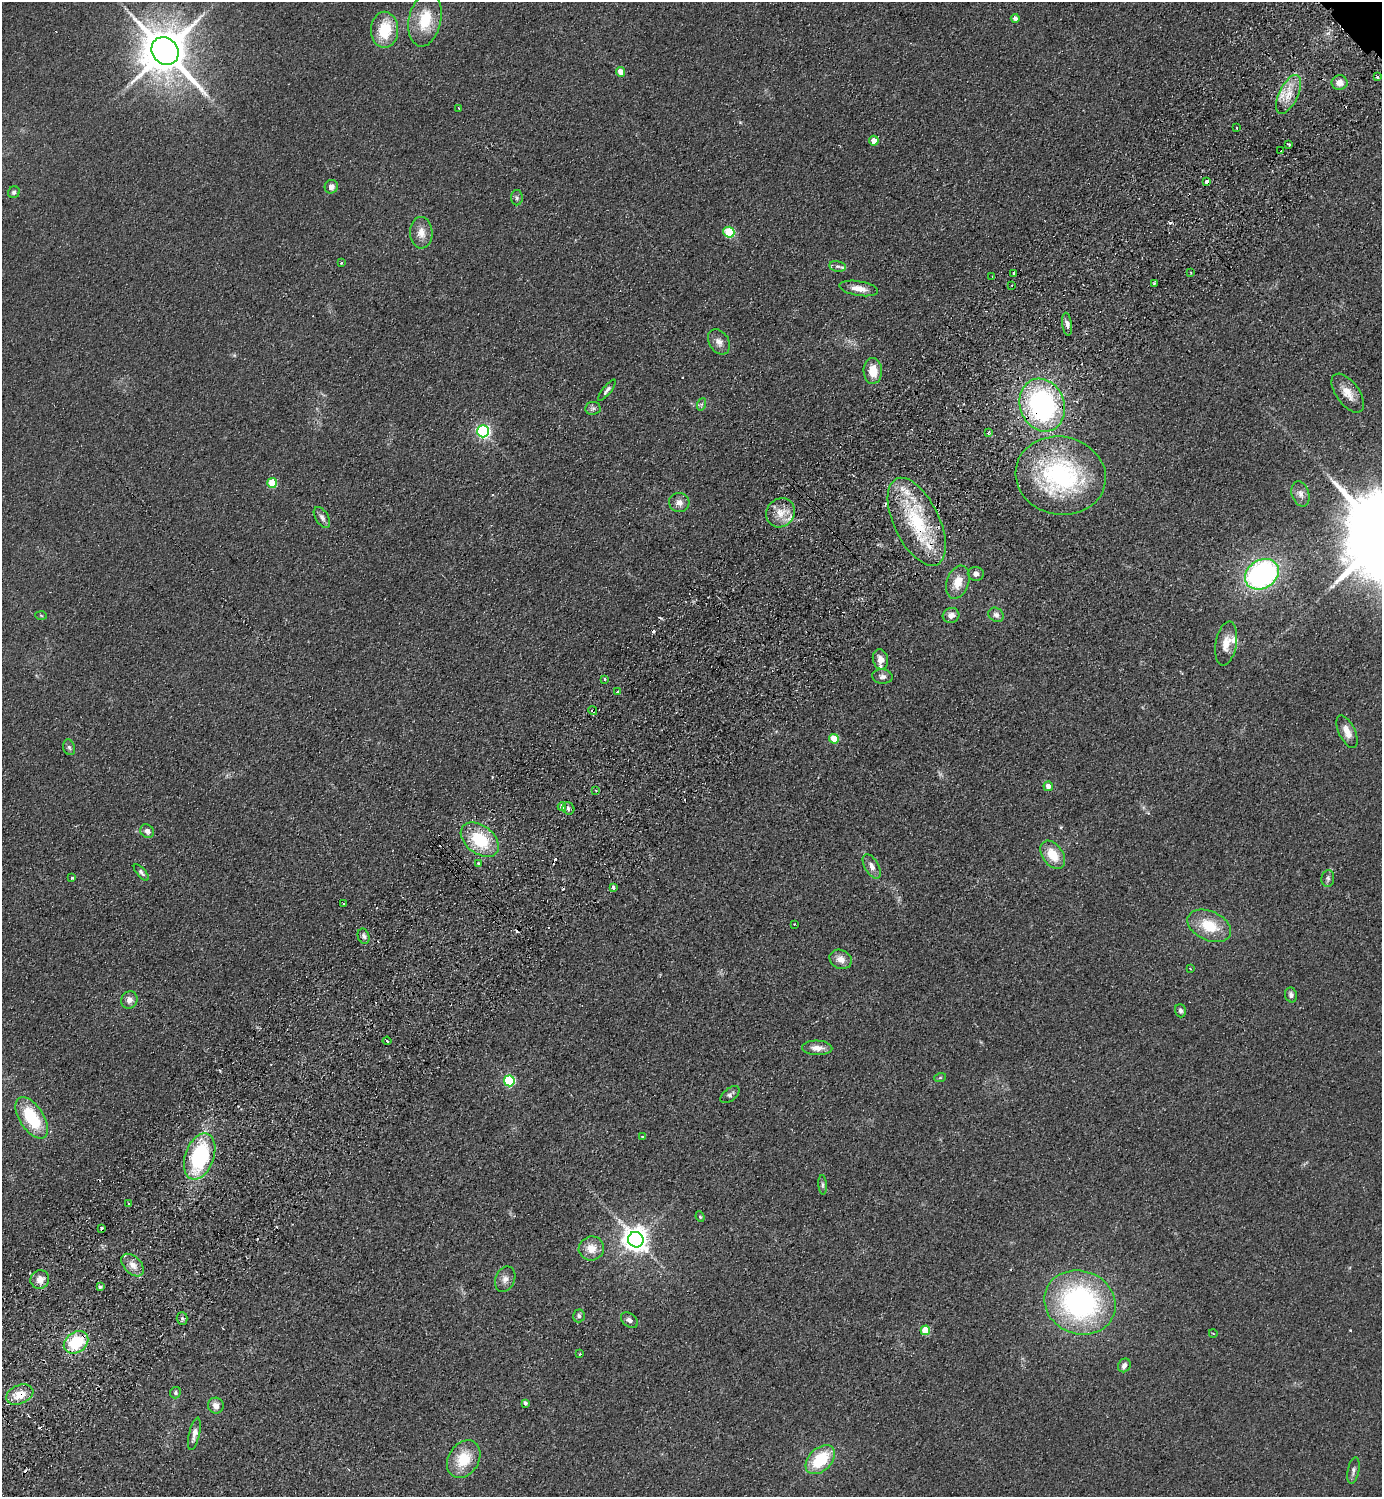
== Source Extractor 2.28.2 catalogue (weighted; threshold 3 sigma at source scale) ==
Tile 7 of 4 x 4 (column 3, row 2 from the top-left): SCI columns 3105-4484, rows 3037-4531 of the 6066 x 6071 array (HDU 1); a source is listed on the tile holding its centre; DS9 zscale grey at full resolution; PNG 1384 x 1499 px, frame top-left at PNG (2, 2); each listed source drawn as its Kron ellipse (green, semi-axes under 4 px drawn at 4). Shown black and unused: <1% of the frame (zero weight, under 2 of 3 exposures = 3% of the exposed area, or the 3 px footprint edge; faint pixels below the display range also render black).
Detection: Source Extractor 2.28.2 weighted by HDU 2 'WHT'; one run over the whole footprint, this tile lists its part. Background 0.0686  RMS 0.0096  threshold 0.043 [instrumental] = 3 sigma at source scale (4.5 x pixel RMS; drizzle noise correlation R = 1.50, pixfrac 1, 0.05/0.05 arcsec/px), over >= 5 px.
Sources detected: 139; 18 cosmic-ray / hot-pixel residue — neither listed nor drawn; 5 inside a brighter listed object's ellipse — not listed separately; the other 116 listed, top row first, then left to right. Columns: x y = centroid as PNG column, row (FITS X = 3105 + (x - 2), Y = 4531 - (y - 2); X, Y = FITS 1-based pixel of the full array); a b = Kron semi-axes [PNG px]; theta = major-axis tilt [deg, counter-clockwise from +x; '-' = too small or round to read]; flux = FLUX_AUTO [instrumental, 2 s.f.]
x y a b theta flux
1015 18 4 4 - 4.1
425 20 27 16 79 32
384 30 18 13 89 33
165 51 15 12 -48 4400
620 72 5 4 - 11
1377 77 3 3 - 3.4
1340 83 8 7 - 8.4
1288 94 21 9 64 16
458 108 3 2 - 0.98
1236 128 3 2 - 1.9
874 141 5 5 - 8.5
1289 144 4 2 - 1.4
1281 151 3 3 - 3.3
1207 182 3 3 - 6.3
331 187 7 6 - 5.5
14 192 6 5 - 2.6
517 198 8 6 90 2.2
729 232 5 5 - 55
421 233 16 11 -89 10
341 263 4 3 - 0.76
838 266 8 5 -10 2.5
1191 272 2 2 - 0.85
1014 273 4 3 - 8.2
992 277 3 2 - 1.1
1154 283 3 2 - 1.2
1012 285 3 2 - 0.8
859 288 19 7 -9 11
1067 324 11 5 -82 3.9
719 342 13 10 -59 6.5
873 371 13 9 -89 15
607 390 13 4 51 3
1348 393 22 11 -54 13
702 404 6 4 70 1.7
1042 405 27 22 -70 190
593 408 8 6 7 2.4
483 431 6 6 - 190
989 432 4 4 - 2.2
1061 476 45 39 -11 150
272 483 5 5 - 31
1300 494 13 8 -72 5.2
679 503 10 9 - 6.2
781 513 15 13 53 15
322 517 12 6 -59 4
917 522 47 22 -64 78
976 574 8 7 - 3.7
1262 574 18 14 33 200
958 582 17 11 72 15
41 615 6 4 -4 0.97
951 615 8 7 - 6
996 615 8 6 -38 3.9
1226 643 22 10 79 12
880 659 10 7 -78 7.1
882 676 10 7 -5 3.7
605 679 3 3 - 2.7
618 691 4 3 - 1.6
593 711 4 3 - 1.9
1347 732 17 8 -65 9.5
834 739 5 4 - 25
69 747 8 5 -72 2.3
1048 786 5 4 - 7.3
596 790 4 3 - 1
562 807 4 4 - 6
568 808 6 5 - 2.7
147 831 7 6 - 3.9
480 840 21 14 -38 45
1053 855 16 10 -55 19
478 864 4 3 - 8.1
872 866 13 7 -60 5.6
141 872 10 4 -49 2.6
72 878 3 3 - 2.3
1328 878 8 6 82 2.7
613 888 4 3 - 4.9
344 904 3 3 - 1.4
794 924 2 2 - 0.89
1209 926 23 14 -24 30
364 936 8 5 -69 2.8
841 959 11 9 -25 8
1190 969 3 2 - 1
1291 995 7 6 - 3
129 1000 9 8 - 5.7
1180 1011 6 5 - 2.4
387 1041 4 3 - 6.2
817 1048 15 7 -2 7.4
940 1078 6 4 19 1.2
509 1081 5 5 - 95
730 1095 11 6 40 3
32 1118 23 12 -57 51
642 1137 4 2 - 0.87
200 1156 24 14 70 99
823 1185 10 4 -85 1.9
129 1204 3 2 - 0.92
700 1217 5 4 - 1.2
102 1229 3 3 - 4.9
636 1240 8 7 - 980
591 1248 13 12 - 13
133 1265 13 8 -46 7.7
40 1279 9 9 - 9.1
505 1279 13 10 68 6.3
100 1287 4 3 - 2.3
1080 1302 36 31 -21 210
579 1316 6 6 - 2.9
182 1318 6 5 - 2.1
629 1320 9 6 -38 3.8
925 1330 5 5 - 25
1213 1333 4 3 - 0.82
76 1342 13 10 35 45
580 1354 3 2 - 1.1
1124 1365 7 6 - 5.1
175 1393 6 5 - 1.9
20 1394 14 9 21 16
525 1403 4 4 - 2.5
216 1406 8 7 - 6.5
194 1434 16 5 77 5.2
464 1459 20 15 57 30
820 1460 17 11 44 43
1353 1470 13 5 80 3.2
Overlapping masked pixels (flux is a lower limit): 5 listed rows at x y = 1042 405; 917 522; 593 711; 76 1342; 20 1394